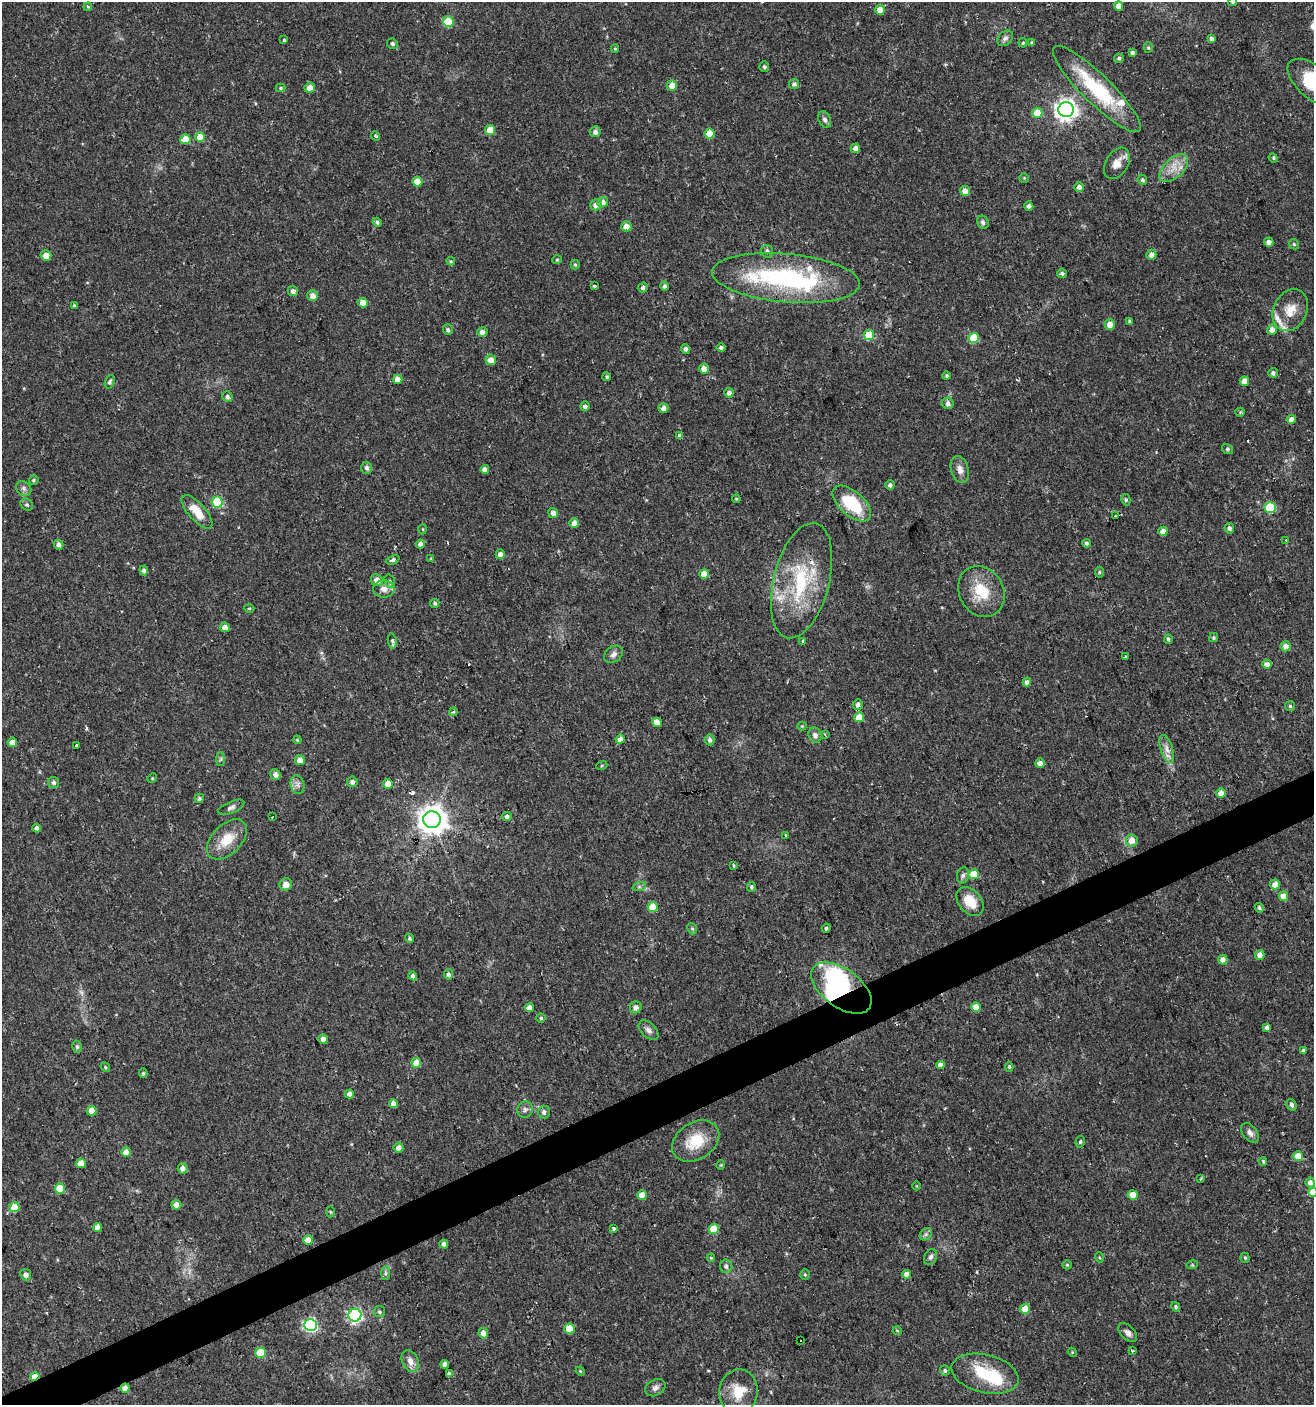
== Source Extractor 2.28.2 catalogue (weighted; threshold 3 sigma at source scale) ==
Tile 7 of 4 x 4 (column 3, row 2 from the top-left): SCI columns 2707-4018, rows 2808-4210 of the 5473 x 5614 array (HDU 1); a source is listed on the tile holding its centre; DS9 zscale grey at full resolution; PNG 1316 x 1407 px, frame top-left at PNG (2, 2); each listed source drawn as its Kron ellipse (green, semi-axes under 4 px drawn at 4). Shown black and unused: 3% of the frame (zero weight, under 2 of 3 exposures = <1% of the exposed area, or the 3 px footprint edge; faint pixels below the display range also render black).
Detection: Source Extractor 2.28.2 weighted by HDU 2 'WHT'; one run over the whole footprint, this tile lists its part. Background 0.0254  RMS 0.0042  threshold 0.0188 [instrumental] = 3 sigma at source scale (4.5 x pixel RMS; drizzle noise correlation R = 1.50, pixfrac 1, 0.0396/0.0396 arcsec/px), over >= 5 px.
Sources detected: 285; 1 too faint to see at this stretch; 4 inside a brighter object's white glare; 4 cosmic-ray / hot-pixel residue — neither listed nor drawn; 7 inside a brighter listed object's ellipse — not listed separately; the other 269 listed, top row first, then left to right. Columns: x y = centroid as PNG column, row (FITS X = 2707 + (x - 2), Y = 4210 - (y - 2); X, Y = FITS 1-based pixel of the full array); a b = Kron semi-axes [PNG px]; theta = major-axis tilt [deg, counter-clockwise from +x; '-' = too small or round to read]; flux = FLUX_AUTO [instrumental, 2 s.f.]
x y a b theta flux
1232 2 4 4 - 0.68
1119 6 5 4 - 4.6
88 7 4 3 - 0.4
880 10 5 5 - 4.6
448 22 5 5 - 16
1005 38 9 6 45 1.3
1212 38 4 4 - 1.1
284 40 3 3 - 0.54
1023 43 5 4 - 0.54
1032 43 4 3 - 0.79
392 44 5 5 - 0.98
1148 48 5 4 - 0.64
615 49 4 4 - 0.48
1132 52 4 4 - 1.1
1119 58 5 4 - 0.84
764 67 5 5 - 0.86
1313 82 31 16 -41 25
794 84 5 5 - 1.1
672 86 5 5 - 3.4
281 88 5 4 - 0.52
310 88 5 5 - 3.1
1097 89 60 14 -44 30
1066 110 8 7 - 280
1037 113 5 5 - 7.7
825 120 8 6 -66 1.3
490 130 5 5 - 7.2
595 132 5 5 - 1.7
710 134 5 5 - 8
375 136 5 3 - 0.57
200 137 5 5 - 7.3
185 139 5 5 - 5.8
855 148 5 4 - 2.6
1273 158 5 4 - 0.56
1117 163 17 11 59 4.4
1174 168 17 9 43 5.5
1024 178 4 4 - 0.43
1142 180 5 4 - 1
417 182 5 5 - 6
1079 187 5 4 - 1.8
965 191 5 5 - 3.2
603 202 5 5 - 2.4
596 205 6 5 - 2.7
1029 206 4 4 - 2
377 222 4 4 - 0.97
983 222 7 5 -60 1.3
626 226 5 5 - 3.3
1269 242 4 4 - 2.3
1294 244 5 4 - 0.54
767 251 6 6 - 1.4
46 255 5 5 - 4.1
1151 255 5 5 - 2.2
557 260 5 4 - 0.49
451 261 4 4 - 0.49
575 264 5 4 - 0.56
1062 273 5 4 - 0.95
786 278 74 24 -5 63
594 286 3 3 - 1.1
665 286 5 4 - 1
643 288 5 5 - 1.3
293 291 5 5 - 1.8
313 296 5 5 - 3
363 303 5 4 - 4.1
74 306 4 4 - 0.65
1290 310 22 16 64 7.6
1130 321 4 4 - 0.79
1110 324 5 5 - 4
448 330 5 5 - 0.98
1272 330 5 5 - 2.7
482 332 5 5 - 2.1
869 335 5 5 - 17
974 338 5 5 - 16
721 347 4 4 - 0.87
685 349 4 4 - 1.2
491 360 5 5 - 3.5
704 369 5 5 - 2.9
1273 373 5 4 - 1.1
946 376 4 4 - 0.78
607 377 4 4 - 0.66
398 379 4 4 - 3.2
1244 381 5 4 - 3.9
110 382 7 4 70 0.99
729 393 4 4 - 1.4
227 397 5 5 - 1.1
948 403 6 5 - 1.6
585 406 5 5 - 1.4
663 408 5 4 - 2.1
1240 412 5 4 - 0.66
1291 419 4 4 - 2.7
680 436 4 4 - 1.4
1227 449 6 5 - 0.75
367 468 6 5 - 1.5
485 469 4 4 - 1.9
960 470 14 8 -74 2.9
34 480 5 4 - 0.66
890 485 4 4 - 1.4
24 488 8 6 -40 1.4
736 499 4 4 - 0.41
1126 500 6 4 -77 0.72
217 502 5 5 - 23
852 503 23 12 -42 20
27 505 7 5 -34 0.83
1270 507 5 5 - 22
197 512 21 8 -48 7.9
553 513 5 5 - 1.9
1115 516 2 2 - 0.49
574 523 4 4 - 3.4
1229 528 5 5 - 1.3
423 529 5 3 - 0.4
1163 531 4 4 - 3.4
1286 540 3 3 - 0.43
1086 543 4 4 - 0.92
420 544 4 4 - 2
59 545 5 4 - 1.6
500 554 5 4 - 2.1
431 559 4 3 - 0.4
393 560 7 4 22 0.93
144 570 5 4 - 1.1
1099 572 5 3 - 0.59
704 574 5 5 - 6.1
377 580 6 5 - 3.5
390 581 7 5 -70 0.92
801 581 59 27 76 37
384 589 11 8 2 3
981 591 26 22 -61 14
435 603 5 4 - 0.73
249 608 5 3 - 0.42
225 627 5 4 - 2.7
1213 637 4 4 - 0.62
1168 639 4 3 - 0.83
392 641 7 3 -80 1.4
803 641 4 3 - 0.99
1286 646 5 5 - 2.8
613 654 10 7 37 1.8
1125 657 3 3 - 0.82
1267 664 4 4 - 2.3
1027 682 4 4 - 1.5
858 704 5 5 - 1.6
1290 706 5 5 - 0.61
453 712 4 4 - 0.89
859 717 5 5 - 7.7
657 722 5 4 - 4.1
802 726 4 4 - 0.43
815 735 8 6 -66 1.6
825 735 3 2 - 0.35
620 739 4 4 - 2.8
297 740 4 3 - 0.44
710 740 5 5 - 1.1
12 742 5 4 - 3.4
77 745 3 3 - 1.2
1167 749 14 6 -72 2.6
221 759 7 4 88 0.74
300 760 5 5 - 3.1
1040 763 4 4 - 2.5
602 765 5 3 - 0.42
275 774 5 5 - 2.1
152 778 5 4 - 0.45
54 782 6 5 - 1.1
352 782 5 5 - 1.6
388 784 5 4 - 5.9
298 785 9 7 -76 1.6
1221 793 5 4 - 3.6
199 798 5 4 - 0.92
231 807 14 5 23 1.5
273 817 3 3 - 1.8
507 817 5 4 - 1.2
432 820 9 8 - 560
37 828 4 4 - 1.7
786 835 3 3 - 0.98
227 839 24 14 45 9.2
1132 840 6 6 - 4.1
734 866 3 2 - 0.49
974 874 5 5 - 8.7
963 875 8 6 73 1.1
286 884 6 6 - 2.8
1275 885 5 5 - 3.9
639 887 7 4 19 0.76
751 887 5 4 - 0.7
1283 896 5 4 - 3.8
970 901 16 11 -49 8
653 907 5 5 - 8.2
1259 908 5 4 - 0.86
826 928 4 3 - 1.2
692 929 6 4 -67 0.63
409 938 4 4 - 0.7
1260 955 5 4 - 2.6
1223 960 5 4 - 2
448 974 5 4 - 1.3
413 976 4 4 - 1.9
841 988 35 19 -36 34
636 1007 6 5 - 1.9
976 1007 5 4 - 3.4
529 1008 4 4 - 3
541 1018 4 4 - 0.76
1267 1028 4 4 - 1.6
649 1030 12 7 -44 1.8
323 1039 4 4 - 2.2
77 1047 6 5 - 0.79
1303 1051 4 3 - 0.99
416 1063 5 5 - 7.2
940 1065 4 4 - 2.2
105 1067 5 4 - 0.5
1009 1067 5 4 - 0.54
143 1073 5 4 - 0.61
349 1094 4 4 - 2.4
393 1104 4 4 - 2.5
1291 1105 6 5 - 1.2
525 1109 8 7 - 1.5
92 1111 5 5 - 7
544 1112 6 6 - 1.4
1250 1133 11 7 -52 1.9
696 1141 25 18 33 13
1080 1142 6 4 75 0.72
399 1148 5 5 - 2.4
126 1152 5 5 - 3.3
1298 1156 5 5 - 8
1263 1161 4 3 - 0.45
81 1163 5 5 - 5.9
721 1165 4 4 - 0.45
183 1168 5 5 - 2.2
1201 1179 3 2 - 0.67
1310 1183 5 4 - 2.1
917 1186 4 3 - 0.29
60 1188 5 5 - 10
1313 1192 5 4 - 4.5
642 1195 4 4 - 4.7
1133 1195 5 4 - 5.1
176 1205 5 5 - 2.8
15 1207 5 5 - 10
330 1212 5 3 - 0.45
97 1227 4 4 - 3.2
614 1229 3 3 - 2.4
714 1229 5 5 - 10
926 1234 7 5 45 0.99
308 1240 5 5 - 3
444 1244 4 4 - 1.4
931 1257 8 6 64 1.2
1099 1257 5 3 - 0.41
711 1258 4 4 - 0.43
1245 1258 5 4 - 0.61
1067 1265 5 4 - 0.49
1192 1265 6 3 16 0.47
726 1266 7 6 - 1.3
385 1273 7 4 89 0.84
907 1274 4 4 - 2.3
26 1275 6 5 - 1.9
805 1275 5 4 - 0.56
1176 1307 5 4 - 0.67
1025 1309 5 5 - 8.3
379 1312 5 5 - 0.76
355 1315 6 6 - 84
310 1325 6 6 - 75
569 1328 5 5 - 7.7
897 1331 4 3 - 0.33
483 1333 5 5 - 2.7
1128 1333 11 6 -45 1.9
800 1340 3 3 - 5.6
1132 1351 3 3 - 1.5
1072 1352 5 3 - 0.38
261 1353 5 5 - 9.7
410 1361 11 8 -64 2.9
445 1364 4 4 - 2.5
945 1370 5 5 - 0.84
580 1371 5 3 - 0.4
449 1374 4 3 - 1.2
985 1374 34 19 -13 19
35 1376 5 4 - 6.8
125 1388 4 4 - 2.5
655 1388 11 8 30 1.7
738 1392 22 19 81 10
Overlapping masked pixels (flux is a lower limit): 3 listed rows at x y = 841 988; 35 1376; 125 1388
Isophote crosses this tile's border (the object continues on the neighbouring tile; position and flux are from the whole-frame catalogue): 3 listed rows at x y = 1232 2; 1313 82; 1313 1192